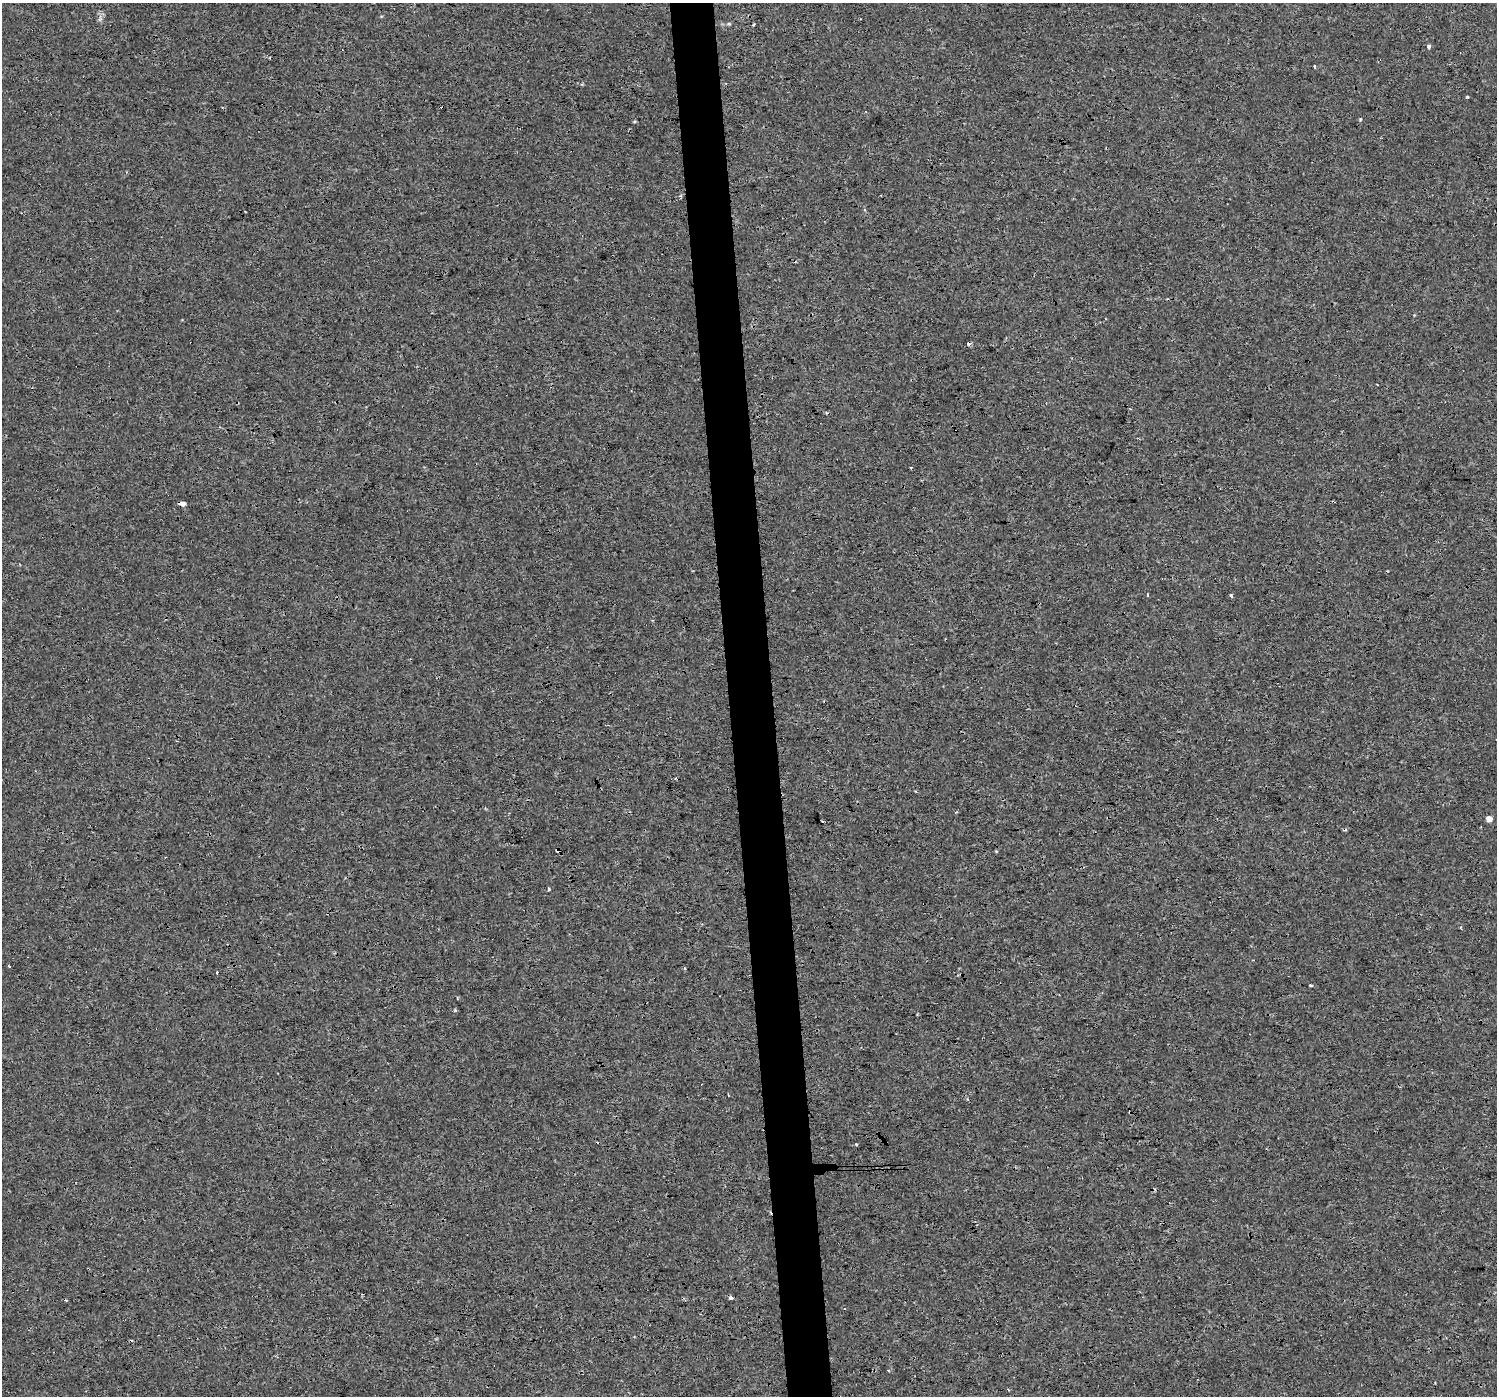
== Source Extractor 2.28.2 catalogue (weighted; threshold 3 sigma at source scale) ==
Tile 5 of 3 x 3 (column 2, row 2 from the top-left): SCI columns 1495-2989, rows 1398-2791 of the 4483 x 4230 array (HDU 1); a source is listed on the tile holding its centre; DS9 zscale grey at full resolution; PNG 1499 x 1398 px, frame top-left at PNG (2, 3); no overlay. Shown black and unused: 3% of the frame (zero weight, under 3 of 4 exposures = <1% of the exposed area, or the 3 px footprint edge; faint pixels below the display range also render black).
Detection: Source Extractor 2.28.2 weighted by HDU 2 'WHT'; one run over the whole footprint, this tile lists its part. Background 8.61e-04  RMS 0.0018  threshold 0.00808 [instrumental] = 3 sigma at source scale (4.5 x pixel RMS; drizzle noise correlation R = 1.50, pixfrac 1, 0.0396/0.0396 arcsec/px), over >= 5 px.
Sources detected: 27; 7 cosmic-ray / hot-pixel residue — not listed; the other 20 listed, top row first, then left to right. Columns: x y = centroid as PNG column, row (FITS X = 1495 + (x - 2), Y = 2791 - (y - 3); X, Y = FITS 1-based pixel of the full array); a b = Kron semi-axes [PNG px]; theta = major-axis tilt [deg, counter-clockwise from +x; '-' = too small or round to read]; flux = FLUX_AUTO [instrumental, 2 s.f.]
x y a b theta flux
729 24 6 3 -18 0.21
753 25 4 3 - 0.17
1429 46 4 3 - 1.2
1314 66 3 2 - 0.22
1467 97 4 3 - 0.21
1360 119 5 3 - 0.17
681 196 5 3 - 0.2
969 343 4 3 - 0.56
182 504 6 5 - 0.82
1147 595 4 2 - 0.17
1231 596 4 3 - 0.39
1489 819 5 4 - 1.8
548 889 4 3 - 0.84
9 966 3 2 - 0.27
684 968 3 3 - 0.31
217 972 3 3 - 0.86
1311 985 3 3 - 0.26
455 1010 5 4 - 0.19
856 1144 3 3 - 0.27
731 1298 4 3 - 1.5
Overlapping masked pixels (flux is a lower limit): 2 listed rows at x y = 969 343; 182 504